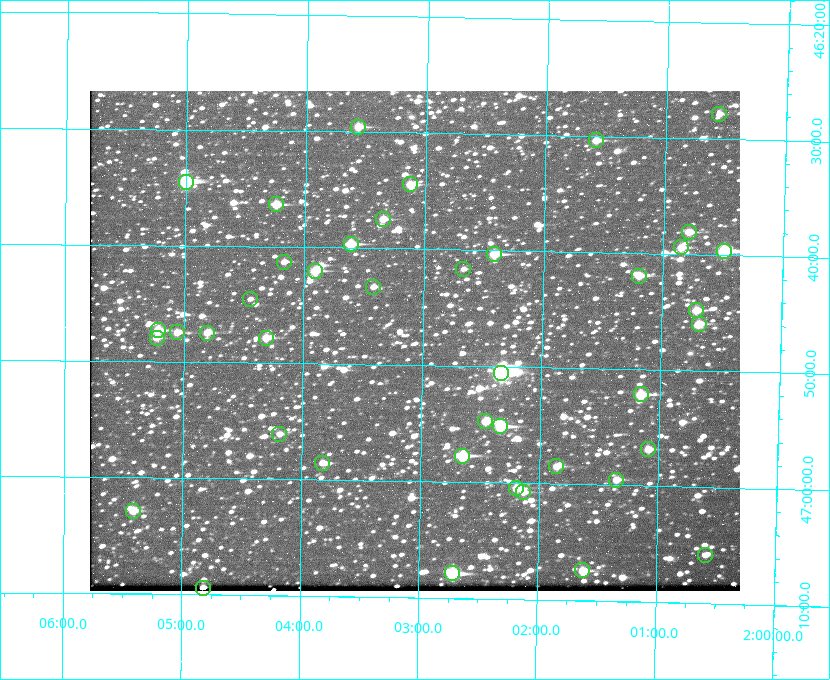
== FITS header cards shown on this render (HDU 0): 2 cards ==
NAXIS1  =                  650 / Width of table row in bytes
NAXIS2  =                  500 / Number of rows in table

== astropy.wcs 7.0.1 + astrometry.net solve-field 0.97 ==
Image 650 x 500 px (HDU 0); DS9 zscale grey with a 90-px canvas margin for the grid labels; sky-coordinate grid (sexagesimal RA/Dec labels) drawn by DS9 from the SOLVED WCS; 42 Tycho-2 reference stars matched to detected sources circled (green)
Header WCS: none
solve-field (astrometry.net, Tycho-2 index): SOLVED blind (the file carries no WCS)
Solved WCS: RA---TAN-SIP/DEC--TAN-SIP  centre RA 02:03:04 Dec +46:48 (30.77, +46.80 deg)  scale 5.16 arcsec/px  FOV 56.0' x 43.0'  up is +179 deg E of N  parity flipped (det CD > 0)
(file carries no celestial WCS; the grid is the blind solution)
Tycho-2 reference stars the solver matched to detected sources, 42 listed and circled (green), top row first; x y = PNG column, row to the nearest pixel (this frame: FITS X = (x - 90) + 1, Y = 500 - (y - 91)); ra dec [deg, ICRS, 3 dp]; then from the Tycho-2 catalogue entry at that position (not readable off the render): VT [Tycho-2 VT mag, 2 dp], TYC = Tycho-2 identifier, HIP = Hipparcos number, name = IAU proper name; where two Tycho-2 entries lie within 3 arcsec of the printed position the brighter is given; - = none
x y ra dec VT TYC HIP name
719 114 30.141 +46.464 11.42 3280-1042-1 - -
358 127 30.892 +46.493 10.70 3280-490-1 - -
596 140 30.396 +46.506 10.80 3280-764-1 - -
186 182 31.250 +46.575 8.43 3281-919-1 - -
410 184 30.782 +46.574 10.16 3280-645-1 - -
276 204 31.061 +46.606 9.99 3281-582-1 - -
383 219 30.837 +46.625 10.69 3280-1254-1 - -
689 232 30.198 +46.635 10.92 3280-527-1 - -
351 244 30.904 +46.661 9.60 3280-781-1 - -
681 247 30.213 +46.657 10.42 3280-803-1 - -
724 251 30.124 +46.661 9.43 3280-672-1 - -
494 254 30.604 +46.672 9.47 3280-908-1 - -
284 262 31.043 +46.688 11.48 3281-800-1 - -
463 269 30.667 +46.694 12.45 3280-751-1 - -
315 271 30.978 +46.700 9.85 3281-909-1 - -
639 276 30.300 +46.699 10.25 3280-1695-1 - -
373 287 30.855 +46.722 11.70 3280-1423-1 - -
250 299 31.112 +46.742 12.56 3281-721-1 - -
696 310 30.179 +46.746 10.21 3280-486-1 - -
699 324 30.172 +46.766 10.54 3280-993-1 - -
158 330 31.305 +46.788 10.64 3281-663-1 - -
177 332 31.264 +46.791 10.76 3281-86-1 - -
207 333 31.202 +46.791 10.77 3281-309-1 - -
157 338 31.307 +46.799 11.30 3281-221-1 - -
266 338 31.078 +46.798 10.61 3281-114-1 - -
501 373 30.583 +46.843 7.07 3280-746-1 9508 -
641 394 30.291 +46.869 9.33 3280-1647-1 - -
485 421 30.615 +46.912 10.08 3284-203-1 - -
500 426 30.584 +46.919 9.47 3284-629-1 - -
279 434 31.047 +46.935 11.37 3285-65-1 - -
648 449 30.273 +46.947 10.92 3284-1033-1 - -
462 456 30.663 +46.962 9.31 3284-347-1 - -
322 463 30.956 +46.975 11.27 3285-185-1 - -
556 466 30.464 +46.975 10.61 3284-511-1 - -
616 480 30.338 +46.992 10.95 3284-1079-1 - -
516 488 30.548 +47.007 10.42 3284-727-1 - -
523 492 30.532 +47.013 10.85 3284-391-1 - -
133 511 31.352 +47.047 10.82 3285-1193-1 - -
705 555 30.147 +47.097 11.56 3284-835-1 - -
582 570 30.405 +47.123 10.72 3284-747-1 - -
452 573 30.679 +47.131 10.02 3284-307-1 - -
203 588 31.205 +47.157 10.28 3285-879-1 - -